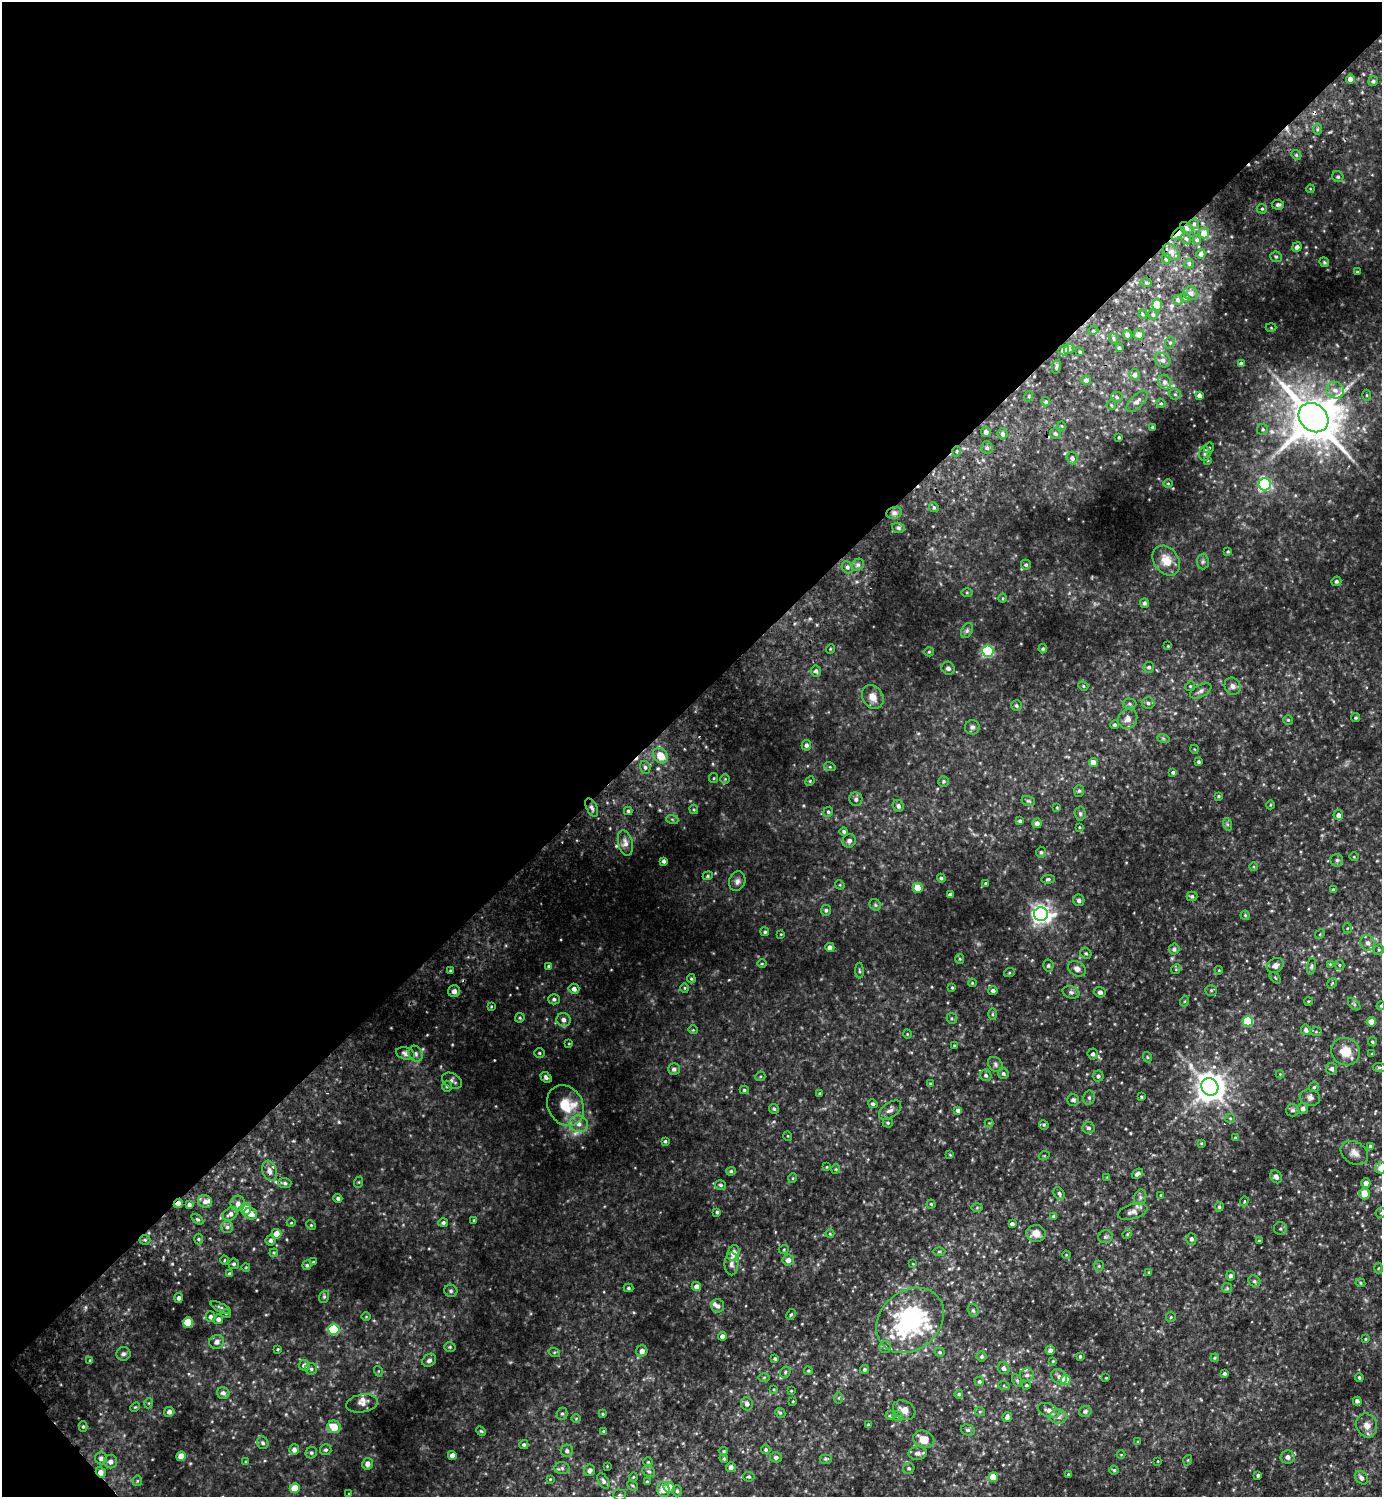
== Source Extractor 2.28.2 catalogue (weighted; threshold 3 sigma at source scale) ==
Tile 5 of 4 x 4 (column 1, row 2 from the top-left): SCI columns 203-1582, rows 3037-4531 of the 6066 x 6072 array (HDU 1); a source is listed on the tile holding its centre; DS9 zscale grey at full resolution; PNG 1384 x 1499 px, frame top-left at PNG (2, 2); each listed source drawn as its Kron ellipse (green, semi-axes under 4 px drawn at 4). Shown black and unused: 47% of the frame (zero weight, under 2 of 3 exposures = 3% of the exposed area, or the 3 px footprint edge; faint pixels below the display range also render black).
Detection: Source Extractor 2.28.2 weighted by HDU 2 'WHT'; one run over the whole footprint, this tile lists its part. Background 0.161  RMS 0.019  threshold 0.0867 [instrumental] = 3 sigma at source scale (4.5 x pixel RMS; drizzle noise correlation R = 1.50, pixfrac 1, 0.05/0.05 arcsec/px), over >= 5 px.
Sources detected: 484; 1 too faint to see at this stretch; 4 cosmic-ray / hot-pixel residue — neither listed nor drawn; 10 inside a brighter listed object's ellipse — not listed separately; the other 469 listed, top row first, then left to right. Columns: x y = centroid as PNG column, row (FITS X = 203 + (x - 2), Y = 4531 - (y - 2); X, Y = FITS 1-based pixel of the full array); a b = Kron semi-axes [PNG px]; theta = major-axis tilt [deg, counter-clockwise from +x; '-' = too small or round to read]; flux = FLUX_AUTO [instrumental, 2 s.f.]
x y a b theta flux
1350 79 4 4 - 14
1373 81 5 5 - 3.5
1317 129 6 4 89 3.1
1296 155 5 4 - 2.6
1338 177 6 5 - 4
1310 189 4 3 - 1.6
1278 205 6 5 - 4.3
1262 209 5 5 - 3.4
1194 224 5 5 - 3.6
1187 228 7 5 -39 5.4
1178 233 8 4 44 22
1204 233 5 5 - 22
1186 238 6 4 -61 4.3
1197 240 5 4 - 3.4
1297 247 5 4 - 7.8
1171 252 9 7 -41 8.7
1201 254 5 4 - 7.1
1276 257 6 5 - 3.3
1166 259 5 4 - 3.1
1324 262 5 4 - 2.7
1189 264 5 4 - 2.6
1357 272 3 2 - 2.1
1146 283 6 4 -2 2.9
1191 293 7 6 - 7.1
1185 298 4 4 - 2.8
1178 300 5 5 - 3.5
1157 305 5 4 - 48
1143 314 5 3 - 2.4
1153 314 6 5 - 3.5
1271 328 5 3 - 1.6
1093 331 5 3 - 2.3
1139 334 5 5 - 13
1127 335 5 4 - 9.1
1114 339 5 3 - 2.9
1170 343 6 5 - 3.6
1119 348 4 3 - 2.9
1069 349 5 5 - 3.9
1064 350 5 5 - 9.7
1080 352 3 3 - 2.1
1163 360 8 7 - 9.7
1241 364 4 4 - 6
1056 367 7 4 78 3.8
1134 375 5 5 - 7.7
1086 380 5 4 - 7.8
1165 382 7 6 - 7.9
1335 390 9 8 - 14
1175 394 6 5 - 3.3
1199 395 4 4 - 8.1
1367 395 5 3 - 2.3
1029 396 5 3 - 2.1
1117 397 6 5 - 3.8
1137 401 13 6 46 11
1046 402 5 4 - 3.1
1161 403 5 4 - 2.7
1111 405 5 4 - 2.4
1313 418 16 13 -43 8400
1062 426 4 3 - 1.5
1152 427 3 3 - 2.1
1263 429 5 5 - 3.5
986 432 5 4 - 8.4
1002 434 5 5 - 6.7
1055 434 5 5 - 3.6
1119 437 3 3 - 2.6
987 448 6 5 - 4.6
1209 448 5 4 - 3
957 451 5 3 - 1.9
1205 454 7 5 88 4.1
1072 458 6 5 - 6.8
1208 460 4 2 - 1.6
1168 483 4 3 - 1.7
1265 484 6 6 - 360
934 507 5 4 - 3.1
894 513 8 6 12 5.7
898 528 6 5 - 3.8
1228 551 3 3 - 1.9
1166 561 16 12 -54 29
1203 562 8 6 88 4.3
858 565 6 5 - 4.9
1026 565 5 5 - 3.4
847 567 6 5 - 5.2
1336 581 5 4 - 4.3
967 592 6 4 0 2.4
1003 598 5 3 - 1.8
1144 603 5 4 - 4.8
967 631 8 5 63 4.4
1168 646 4 3 - 1.7
830 649 5 3 - 1.8
1043 649 4 4 - 3.2
988 651 5 5 - 280
929 652 5 4 - 2.2
1149 667 5 5 - 4.3
948 668 7 6 - 6
816 671 5 5 - 5.6
1083 686 5 4 - 2.4
1190 686 5 4 - 2.4
1233 686 9 7 -54 7.4
1201 691 12 6 27 7.4
873 697 12 10 -56 19
1148 703 6 5 - 4.9
1129 704 7 5 -2 4.1
1016 705 5 5 - 3.7
1356 718 4 4 - 3
1128 719 10 9 - 12
1288 720 5 5 - 2.6
1115 725 4 4 - 3.2
972 727 7 7 - 5.6
1163 738 6 4 -19 2.8
806 745 5 4 - 5.4
1194 749 4 3 - 1.4
660 756 8 6 -52 33
1198 762 3 3 - 3.4
1094 763 5 4 - 20
645 767 6 5 - 5.8
830 767 6 4 -18 2.3
1173 772 4 4 - 4.2
714 778 5 4 - 2.1
725 779 4 4 - 2.1
810 781 5 4 - 2.3
943 781 5 5 - 3.4
1079 791 6 5 - 3.2
1218 796 4 3 - 2.4
856 799 7 6 - 6.5
1028 801 7 5 -15 3
1270 805 4 3 - 1.6
898 806 6 5 - 6.3
1057 807 4 3 - 1.6
592 808 10 5 -64 6.5
694 809 5 4 - 2.2
628 811 4 4 - 3.2
828 812 5 5 - 3.4
1080 814 7 5 -87 3.7
1338 815 5 5 - 8.7
672 819 6 4 -19 2.6
1020 821 4 3 - 3.8
1037 823 5 5 - 8.3
1227 824 6 4 -72 3.2
1080 827 3 3 - 1.7
844 831 4 4 - 3.5
849 841 7 6 - 7.1
625 843 13 7 -76 12
1041 852 5 4 - 3.4
1354 857 4 3 - 1.5
1337 860 6 6 - 4.3
664 861 4 3 - 4.9
1254 867 4 3 - 1.8
708 876 5 4 - 2.6
941 878 4 4 - 3.5
1048 879 7 4 4 3.5
737 881 10 8 70 8.1
986 883 4 3 - 3.1
840 885 5 4 - 1.7
918 888 5 5 - 46
1333 889 3 3 - 2.3
950 895 4 4 - 7.1
1192 896 5 4 - 4
1079 900 6 5 - 5.7
875 905 6 5 - 3.4
826 910 5 5 - 3.7
1041 914 7 6 - 1100
1245 915 4 4 - 2.3
1347 928 5 3 - 2
765 932 4 4 - 3.4
781 934 3 3 - 1.5
1320 934 5 4 - 2.2
1368 943 8 7 - 9.3
830 947 4 4 - 9.3
1174 949 5 5 - 5.6
1379 950 5 5 - 2.9
1086 953 6 5 - 3.4
960 959 5 4 - 2.1
762 964 5 3 - 1.9
1330 964 3 3 - 1.5
1048 965 6 5 - 3.3
1275 965 9 7 29 8.5
1340 965 5 4 - 2.7
549 966 4 4 - 3.4
1311 966 8 4 80 3.4
1077 969 9 7 -32 9.4
1176 969 5 4 - 2.3
1219 970 4 3 - 1.6
450 971 4 3 - 2.4
859 971 8 4 -89 3.2
1009 973 5 3 - 2
1275 978 7 2 -45 1.6
691 979 5 4 - 2.5
972 983 4 3 - 1.7
1332 983 6 3 56 1.9
952 987 4 3 - 2
685 988 4 4 - 2.2
574 989 5 5 - 8.4
993 990 5 4 - 5.3
1211 990 5 5 - 2.7
454 991 6 6 - 8.3
1071 992 8 6 -18 5.2
1100 992 5 5 - 4.9
554 999 6 5 - 4.6
1185 1001 5 3 - 1.8
1308 1001 4 3 - 1.5
1354 1004 7 4 -45 3.6
491 1006 4 3 - 1.6
1381 1006 4 3 - 2.2
992 1014 5 4 - 2.4
520 1018 5 4 - 2.6
952 1018 6 5 - 2.8
563 1020 7 7 - 8.9
1248 1021 5 5 - 140
1371 1022 4 4 - 21
693 1030 5 4 - 2
1306 1030 5 5 - 6.5
1316 1032 6 4 0 2.3
907 1034 4 3 - 1.4
1373 1042 5 4 - 3.2
569 1044 4 3 - 1.6
954 1046 3 2 - 2.1
1346 1051 15 13 -33 31
405 1053 9 6 -16 8.5
539 1053 5 4 - 3
416 1054 8 6 -62 6.5
1093 1054 5 5 - 5.5
1372 1054 4 4 - 2.4
1147 1057 5 3 - 1.9
995 1064 8 6 -49 5
1379 1067 7 4 -5 3
674 1069 5 5 - 6.7
1332 1069 6 5 - 6.3
1003 1074 6 5 - 4.3
1280 1074 4 4 - 1.8
986 1075 6 5 - 4.7
1098 1076 5 5 - 5.1
546 1077 6 4 -41 5.8
760 1077 5 3 - 1.9
452 1081 10 7 -28 7.2
930 1084 4 3 - 2.1
447 1086 5 5 - 3.2
1210 1087 9 8 - 2700
1314 1087 5 4 - 3
744 1090 4 4 - 2.6
819 1093 4 3 - 1.8
1141 1097 3 3 - 2.5
1089 1098 7 5 78 4.2
1310 1098 10 8 -12 7.8
1073 1100 6 5 - 5.1
873 1104 5 4 - 3.6
565 1105 21 17 -60 55
1303 1108 5 5 - 8.3
774 1109 5 4 - 3.5
890 1110 13 7 36 8.7
958 1110 4 4 - 6.4
1293 1110 6 6 - 4.6
1230 1118 5 4 - 2.3
888 1123 5 5 - 3.1
989 1123 4 4 - 1.6
579 1124 9 8 - 14
1044 1125 5 4 - 2.6
1089 1128 6 6 - 5.4
788 1136 5 3 - 1.5
1235 1137 4 3 - 2
665 1141 4 3 - 2.8
1201 1143 4 4 - 1.9
1370 1146 4 4 - 3.3
1354 1153 15 11 -32 14
950 1155 4 3 - 1.7
1044 1156 5 3 - 1.5
827 1167 4 3 - 1.5
1381 1168 6 5 - 22
836 1169 5 4 - 2.1
269 1171 10 7 -72 9.5
731 1171 5 4 - 3.3
1137 1174 6 4 39 6.3
1107 1177 3 3 - 1.3
1276 1177 7 5 -56 7
793 1178 5 3 - 1.8
359 1182 6 3 71 1.9
285 1183 6 5 - 4.2
1366 1183 4 4 - 13
721 1185 5 5 - 3.7
1059 1193 7 5 -57 4.4
1364 1194 5 5 - 25
1161 1195 4 3 - 1.6
1140 1197 8 6 72 5.5
338 1198 4 4 - 4.5
1244 1201 5 4 - 1.9
205 1202 7 6 - 9.2
178 1203 5 4 - 11
238 1203 8 7 - 10
189 1204 4 4 - 4.8
931 1204 4 4 - 2.2
977 1207 6 4 1 2.3
1219 1207 5 4 - 3.1
246 1209 6 5 - 34
717 1212 3 3 - 3.3
1133 1212 15 7 17 12
1381 1213 5 5 - 3
230 1214 8 6 35 9
250 1214 7 5 -23 17
1054 1216 4 4 - 4.3
197 1219 7 3 -36 3
474 1220 4 3 - 2
291 1223 4 3 - 1.5
443 1223 5 4 - 4.1
1012 1224 4 4 - 5.9
311 1225 5 3 - 1.9
227 1227 6 6 - 5.9
1280 1229 6 6 - 3.9
1036 1233 10 8 -2 18
276 1234 5 5 - 22
830 1234 4 4 - 2.1
1127 1234 5 4 - 2
1106 1237 7 6 - 4.2
198 1239 5 3 - 2.4
1191 1239 5 5 - 5.7
145 1240 5 5 - 3.2
270 1240 5 5 - 5.7
1259 1241 3 3 - 2.4
784 1249 5 3 - 1.8
939 1252 6 4 1 2.7
274 1253 4 4 - 2.2
733 1253 8 6 72 22
1066 1255 4 3 - 1.6
224 1260 4 3 - 1.6
788 1260 5 5 - 10
313 1262 3 3 - 2
234 1264 5 5 - 3.9
731 1264 11 7 90 8.4
913 1264 4 2 - 1.2
307 1265 5 4 - 3
1099 1266 5 5 - 2.5
246 1267 4 3 - 1.5
1378 1268 5 3 - 2
1149 1272 4 3 - 2.1
230 1274 4 4 - 4.1
1230 1276 5 4 - 4.8
1254 1281 6 5 - 4
1360 1283 5 4 - 2.3
696 1286 4 4 - 8.4
628 1288 5 4 - 3.1
1227 1288 5 5 - 2.4
451 1291 6 6 - 3.8
324 1297 6 5 - 3.3
179 1298 5 4 - 5.7
718 1306 7 6 - 6
221 1308 11 4 -26 4.4
973 1310 7 5 -73 4
226 1314 5 3 - 1.6
791 1314 6 4 61 2.7
210 1317 5 5 - 6.2
366 1317 5 3 - 1.5
1171 1317 5 4 - 2.3
218 1319 5 5 - 6.9
910 1320 37 29 41 290
188 1322 5 5 - 77
334 1329 5 5 - 160
722 1336 4 4 - 9.3
1365 1339 4 3 - 2.1
217 1342 7 6 - 8.8
450 1347 5 5 - 2.8
885 1347 5 5 - 4.5
278 1349 3 3 - 1.9
1050 1350 4 4 - 7
642 1351 5 5 - 8.5
554 1352 6 4 -17 2.3
940 1352 5 4 - 3.5
123 1354 7 6 - 4.9
982 1356 5 5 - 3.3
1080 1356 3 3 - 3.1
1215 1358 4 3 - 2.3
775 1359 3 3 - 3.2
90 1360 4 4 - 2.5
429 1360 7 6 - 6.7
1053 1361 4 4 - 1.9
304 1365 5 5 - 9.4
1004 1368 6 5 - 6.3
311 1369 6 5 - 3.9
864 1369 4 4 - 3.7
378 1371 5 3 - 1.8
808 1371 4 3 - 2.3
785 1372 6 5 - 3.4
1224 1373 3 3 - 3.5
1027 1375 7 6 - 6.6
764 1377 6 4 1 2.4
1059 1377 8 7 - 7.9
1359 1377 4 3 - 2.8
1106 1378 3 2 - 1.4
1017 1380 7 4 -63 3.3
1066 1380 5 5 - 49
979 1381 5 5 - 3.2
1026 1385 4 3 - 2.5
1004 1386 6 4 -19 2.4
774 1389 4 3 - 1.9
791 1391 3 3 - 1.6
223 1393 6 6 - 7
959 1394 4 4 - 3
838 1398 6 4 89 2.3
793 1401 3 2 - 1.7
1357 1401 4 4 - 5.5
149 1403 5 3 - 1.7
362 1403 16 9 10 11
747 1404 6 6 - 7.5
135 1407 5 3 - 1.9
904 1410 12 9 -30 14
1049 1410 11 6 -22 13
1085 1411 6 5 - 4.7
169 1412 5 5 - 7.2
980 1412 5 3 - 2
780 1413 5 4 - 2.9
562 1414 6 5 - 3.6
603 1414 4 4 - 2.2
891 1415 5 4 - 2.9
898 1416 5 4 - 2.7
1058 1416 8 7 - 9.9
1007 1417 5 4 - 6.9
576 1418 5 3 - 1.7
868 1425 3 3 - 2.7
1367 1425 12 10 -69 16
83 1426 5 4 - 3.2
334 1427 7 6 - 31
968 1430 7 5 -15 3.9
481 1431 5 4 - 2.3
604 1431 3 3 - 2.9
924 1439 11 8 -21 28
1138 1442 4 3 - 1.6
263 1443 6 5 - 4.1
524 1445 4 4 - 3.4
766 1449 5 4 - 4
294 1450 5 5 - 7.9
326 1450 6 5 - 3.8
567 1451 6 6 - 5.8
723 1451 4 3 - 2.4
311 1453 6 5 - 3.9
918 1453 9 6 8 7.5
452 1455 4 4 - 10
1121 1455 4 3 - 1.3
181 1456 4 4 - 33
776 1457 6 5 - 4.9
1288 1457 7 6 - 8.8
101 1458 6 6 - 7.4
724 1458 4 3 - 2.2
825 1459 6 5 - 3.2
1188 1460 5 3 - 1.8
1158 1461 4 2 - 1.3
111 1462 7 6 - 9.1
246 1462 4 3 - 2.5
648 1462 5 4 - 2.1
367 1464 6 5 - 9.7
607 1466 2 2 - 1.3
731 1467 5 5 - 7.4
562 1468 7 6 - 4.9
909 1468 6 5 - 3.7
589 1470 6 5 - 5.8
1114 1470 4 4 - 3
649 1471 6 5 - 3.8
101 1472 6 4 -54 12
1068 1474 3 2 - 2
1258 1475 3 3 - 3.4
633 1477 5 3 - 1.5
749 1477 6 5 - 3.3
993 1477 4 4 - 30
1361 1478 7 5 -46 7
550 1479 4 3 - 1.7
137 1481 5 5 - 2.7
603 1481 8 5 -60 5.5
647 1482 4 3 - 2.2
632 1485 6 4 -43 2.5
669 1487 6 5 - 34
295 1488 5 5 - 43
664 1490 7 6 - 22
677 1491 5 4 - 3.2
349 1494 4 3 - 1.5
619 1495 6 5 - 3.4
Overlapping masked pixels (flux is a lower limit): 4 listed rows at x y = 1187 228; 1178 233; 178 1203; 101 1472
Isophote crosses this tile's border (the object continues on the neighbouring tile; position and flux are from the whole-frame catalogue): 3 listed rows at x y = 1381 1006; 1381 1168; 1381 1213